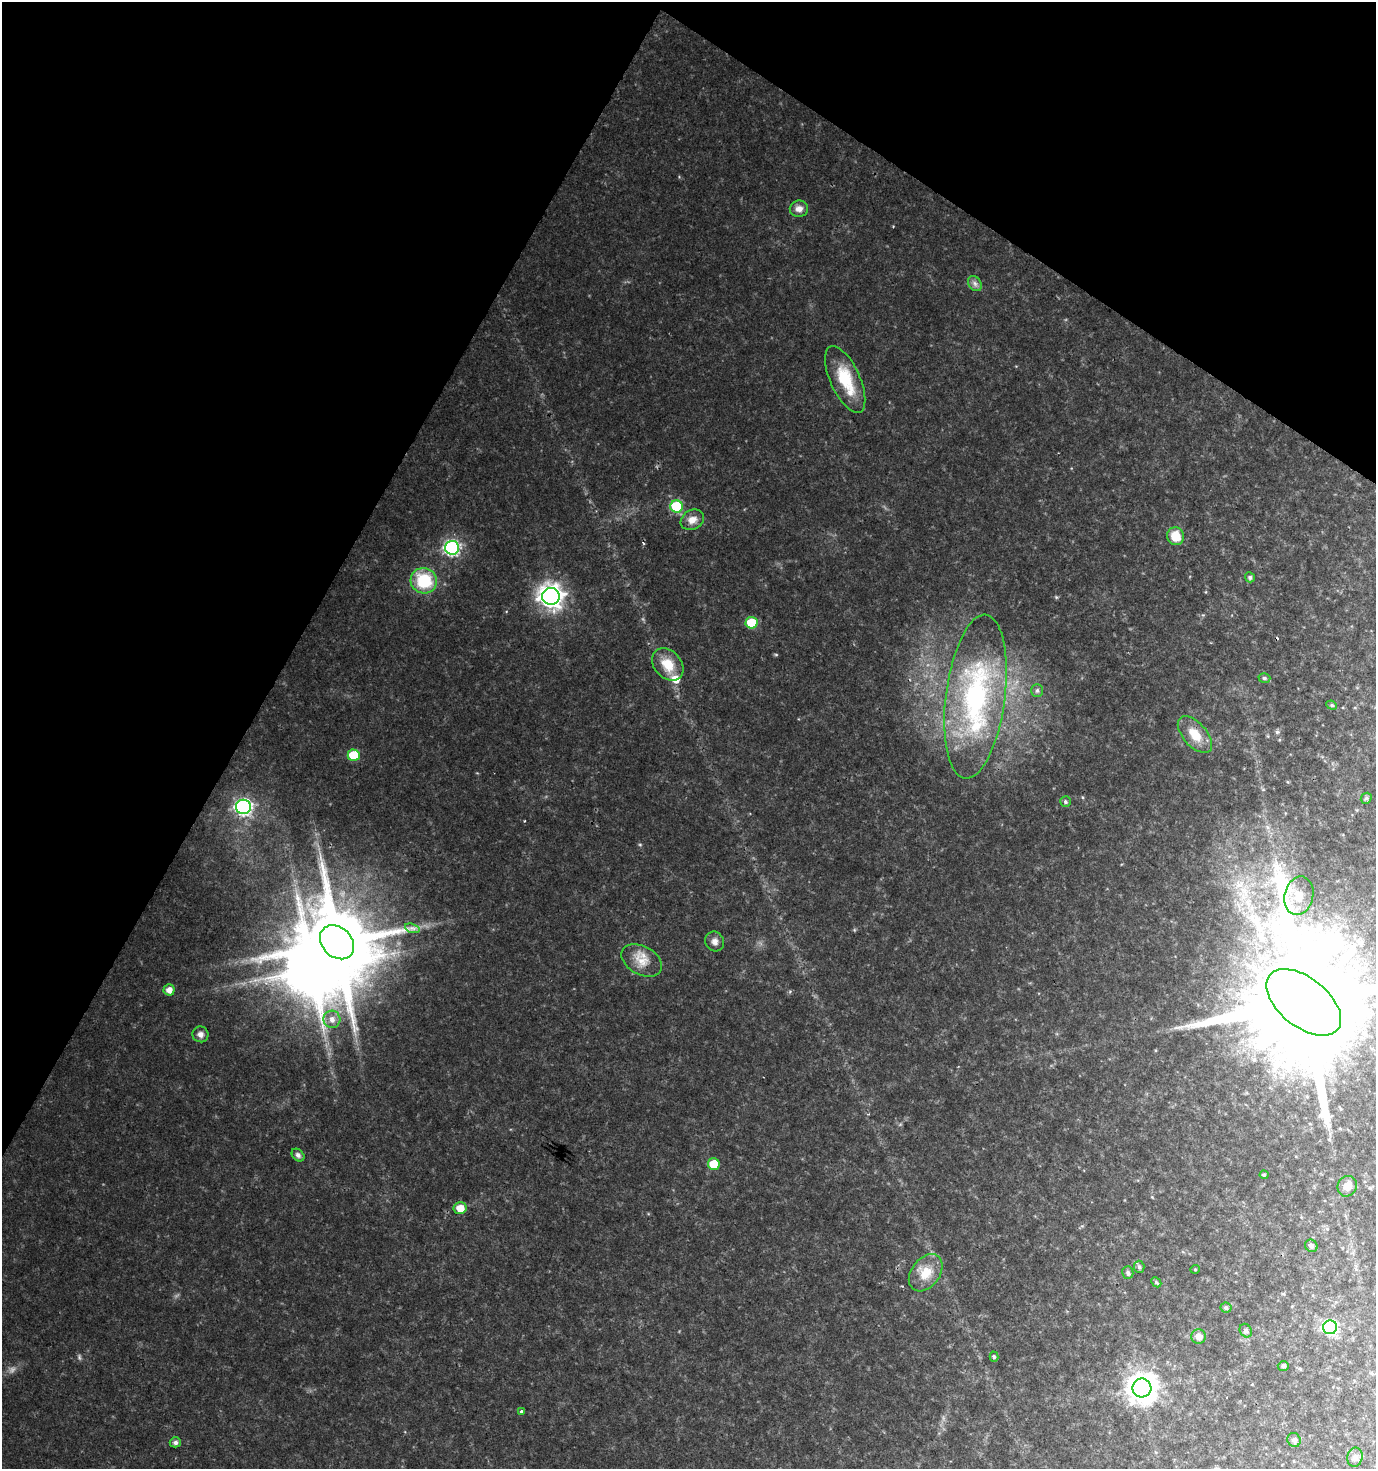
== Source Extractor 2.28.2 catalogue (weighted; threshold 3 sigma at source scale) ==
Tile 2 of 4 x 4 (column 2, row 1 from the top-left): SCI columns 1634-3007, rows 4401-5867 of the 5949 x 5877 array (HDU 1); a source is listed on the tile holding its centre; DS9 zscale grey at full resolution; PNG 1378 x 1471 px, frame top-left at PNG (2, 2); each listed source drawn as its Kron ellipse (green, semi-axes under 4 px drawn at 4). Shown black and unused: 28% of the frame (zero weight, under 2 of 3 exposures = <1% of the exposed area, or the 3 px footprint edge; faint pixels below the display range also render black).
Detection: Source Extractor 2.28.2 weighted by HDU 2 'WHT'; one run over the whole footprint, this tile lists its part. Background 0.0622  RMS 0.0078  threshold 0.0352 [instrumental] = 3 sigma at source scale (4.5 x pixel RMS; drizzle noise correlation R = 1.50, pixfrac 1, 0.0396/0.0396 arcsec/px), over >= 5 px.
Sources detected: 55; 1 inside a brighter object's white glare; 1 cosmic-ray / hot-pixel residue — neither listed nor drawn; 1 inside a brighter listed object's ellipse — not listed separately; the other 52 listed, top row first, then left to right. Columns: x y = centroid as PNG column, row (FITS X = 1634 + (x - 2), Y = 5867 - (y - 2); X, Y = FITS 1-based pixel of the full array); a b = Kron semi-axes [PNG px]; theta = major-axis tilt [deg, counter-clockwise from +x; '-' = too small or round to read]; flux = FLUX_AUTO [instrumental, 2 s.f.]
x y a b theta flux
799 209 9 8 - 4.6
975 283 8 6 -54 2.4
845 380 36 15 -66 28
677 506 6 6 - 46
692 520 12 9 31 5.7
1176 536 9 8 - 12
452 548 7 7 - 140
1250 577 5 5 - 1.9
424 581 13 12 - 32
551 596 9 8 - 480
751 623 6 6 - 25
668 664 18 13 -47 14
1264 678 6 4 -16 1.4
1037 690 6 5 - 1.6
975 697 82 29 83 130
1332 705 5 4 - 1.1
1195 735 22 11 -48 12
354 755 6 6 - 26
1366 798 6 5 - 1.1
1065 802 5 5 - 1.4
243 807 7 7 - 170
1299 896 19 14 76 14
412 928 7 4 -18 2.3
715 941 10 9 - 3.4
337 942 19 15 -44 7700
642 960 22 14 -29 11
169 990 5 5 - 4.5
1304 1002 44 24 -39 33000
332 1019 8 8 - 4.7
200 1034 8 7 - 3
298 1155 7 5 -45 2
714 1164 6 6 - 16
1264 1175 4 4 - 0.94
1347 1186 10 9 - 5.4
460 1208 6 6 - 7.7
1311 1246 7 6 - 2.3
1139 1267 6 5 - 1.6
1195 1269 5 3 - 0.62
1128 1272 6 5 - 1.5
926 1273 21 14 53 13
1156 1282 6 4 -45 1.1
1226 1308 5 5 - 1.3
1330 1327 7 7 - 120
1246 1331 7 5 -59 1.6
1199 1337 7 7 - 4.2
994 1357 5 4 - 1.3
1283 1366 5 4 - 1.3
1142 1388 9 9 - 860
522 1412 3 3 - 2.2
1294 1440 7 6 - 2.3
175 1442 5 5 - 2.5
1355 1457 9 7 75 2.8
Isophote crosses this tile's border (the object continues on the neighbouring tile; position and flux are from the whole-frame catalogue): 1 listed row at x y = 1304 1002